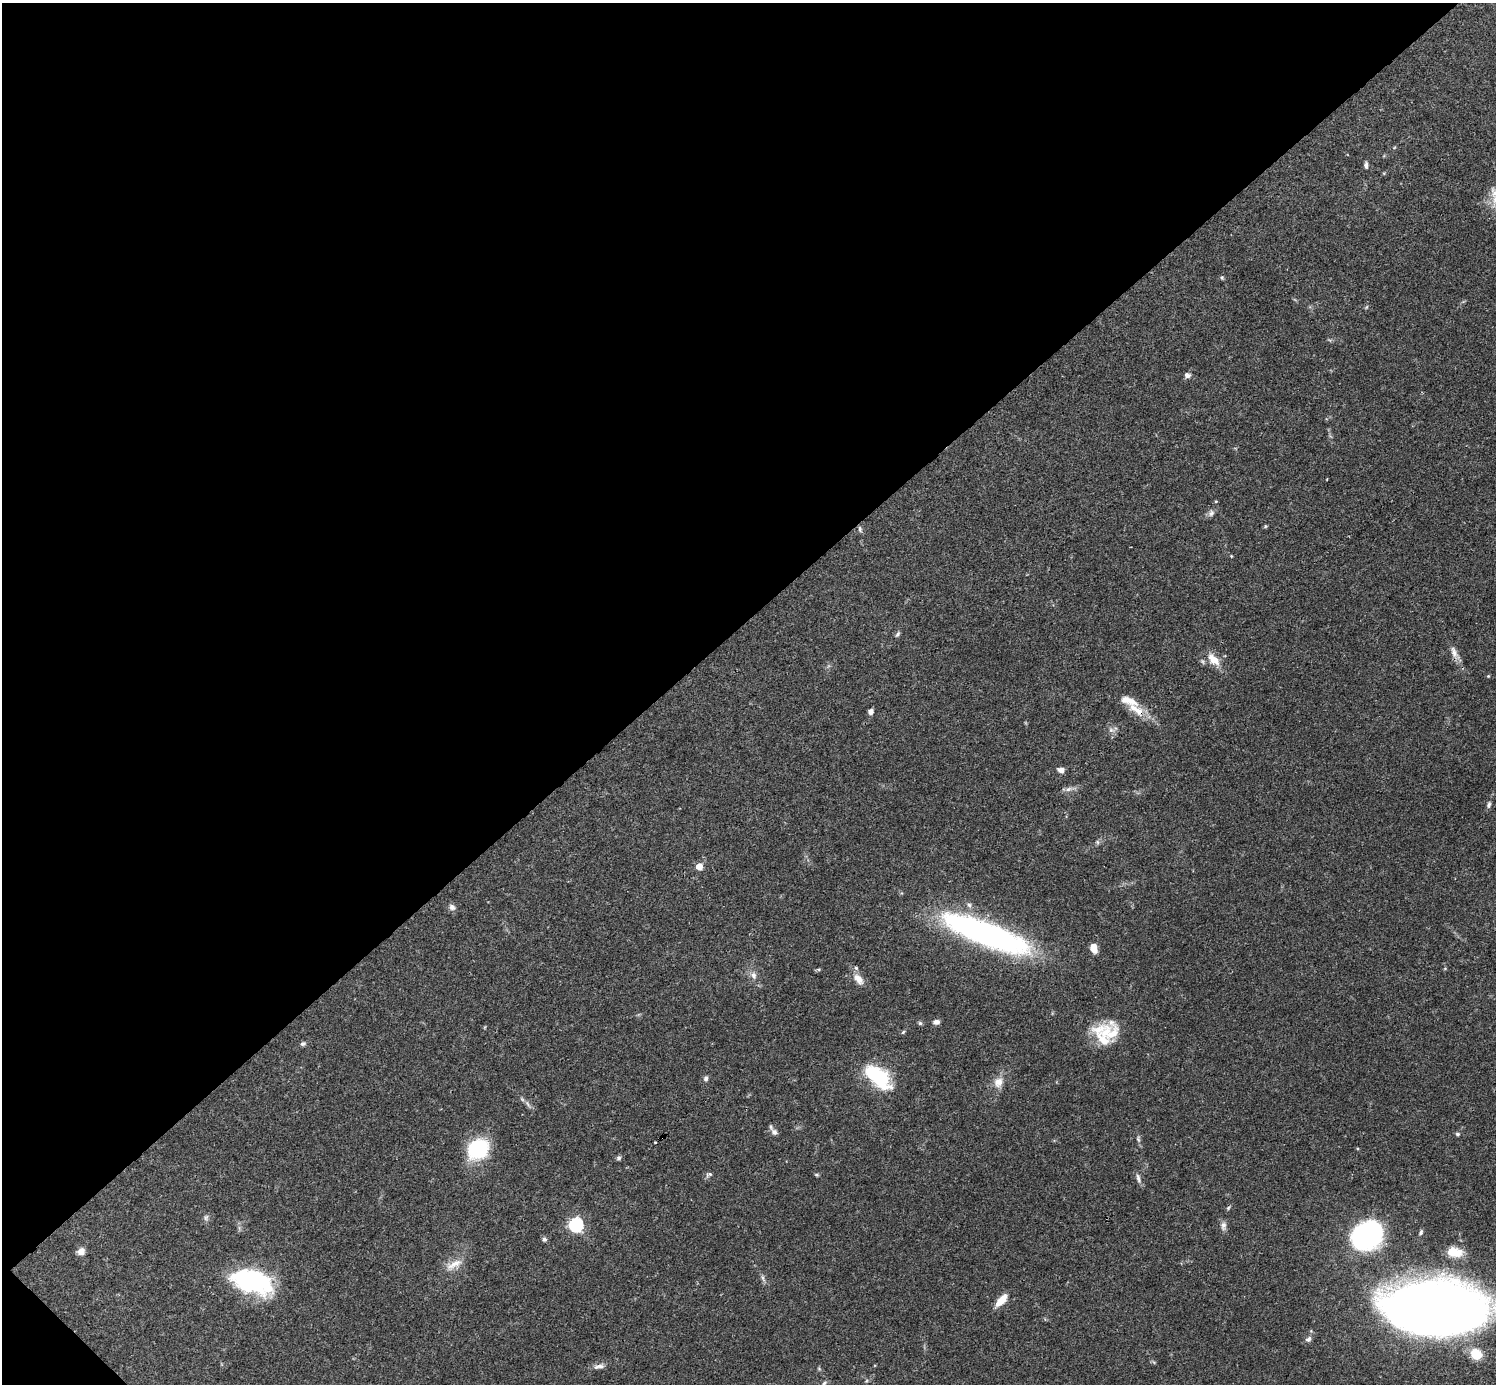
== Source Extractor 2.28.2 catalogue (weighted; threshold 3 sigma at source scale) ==
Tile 5 of 4 x 4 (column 1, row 2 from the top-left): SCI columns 1-1494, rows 2920-4301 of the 5982 x 5981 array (HDU 1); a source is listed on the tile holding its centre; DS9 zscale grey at full resolution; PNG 1498 x 1386 px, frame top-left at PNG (2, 3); no overlay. Shown black and unused: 45% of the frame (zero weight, under 3 of 4 exposures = <1% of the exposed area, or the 3 px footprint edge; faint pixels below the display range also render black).
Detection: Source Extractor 2.28.2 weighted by HDU 2 'WHT'; one run over the whole footprint, this tile lists its part. Background 0.0411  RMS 0.0027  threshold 0.012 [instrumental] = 3 sigma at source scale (4.5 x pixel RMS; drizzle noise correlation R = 1.50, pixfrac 1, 0.05/0.05 arcsec/px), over >= 5 px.
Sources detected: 70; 7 inside a brighter listed object's ellipse — not listed separately; the other 63 listed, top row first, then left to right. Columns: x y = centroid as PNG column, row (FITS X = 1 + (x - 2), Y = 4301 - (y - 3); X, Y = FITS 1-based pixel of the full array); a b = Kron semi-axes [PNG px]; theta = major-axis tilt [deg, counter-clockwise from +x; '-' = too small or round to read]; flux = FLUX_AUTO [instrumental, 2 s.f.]
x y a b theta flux
1366 165 8 5 -84 0.67
1495 193 19 15 -53 4.3
1222 277 6 5 - 0.4
1187 375 8 7 - 0.99
1327 479 3 2 - 0.17
1216 502 4 3 - 0.3
1211 513 10 7 62 0.92
1265 526 5 4 - 0.31
860 529 9 4 -73 0.6
1231 556 4 4 - 0.23
897 634 8 5 53 0.53
1454 652 18 7 -69 2
1214 660 18 9 -43 3.7
1488 676 4 4 - 0.25
1137 710 35 12 -39 5.3
871 711 5 5 - 1.3
1111 730 8 6 -2 0.95
1061 770 8 6 -20 1.2
1068 789 9 6 26 1
1489 805 9 5 72 0.69
1098 842 7 4 -88 0.45
699 866 5 5 - 4.3
452 907 8 7 - 1
985 933 97 22 -21 80
1094 948 10 7 -70 2.3
753 975 11 8 -58 1.5
858 979 18 9 -49 2.5
936 1022 7 6 - 1
920 1023 5 5 - 0.46
903 1032 6 4 46 0.36
1110 1033 40 23 -17 10
303 1044 7 5 14 0.59
876 1075 30 13 -41 22
706 1078 7 6 - 0.69
998 1082 14 12 58 2.8
522 1099 7 4 -46 0.54
774 1132 8 7 - 0.93
1457 1134 6 5 - 0.47
1138 1139 9 4 -66 0.63
655 1142 3 3 - 0.35
478 1149 22 18 30 18
619 1158 6 6 - 0.55
709 1174 10 5 15 0.66
817 1175 7 4 -31 0.35
1138 1178 14 5 -74 1
1228 1208 6 4 47 0.37
206 1218 9 6 87 0.73
576 1225 6 6 - 54
1223 1226 11 7 89 1.2
1421 1232 7 5 64 0.54
1367 1236 20 16 17 81
544 1239 6 5 - 0.62
81 1252 8 7 - 2
1454 1252 17 10 -10 5.7
454 1264 27 9 28 3.2
763 1277 8 4 -81 0.66
250 1281 44 26 -18 29
1001 1300 17 7 48 3.5
1431 1308 65 33 -4 610
1308 1339 9 7 34 0.85
1476 1354 15 13 -40 5.3
599 1366 15 6 8 1.3
824 1383 7 5 36 0.52
Overlapping masked pixels (flux is a lower limit): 1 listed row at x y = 1137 710
Isophote crosses this tile's border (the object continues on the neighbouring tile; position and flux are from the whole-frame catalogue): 2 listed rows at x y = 1495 193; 1431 1308